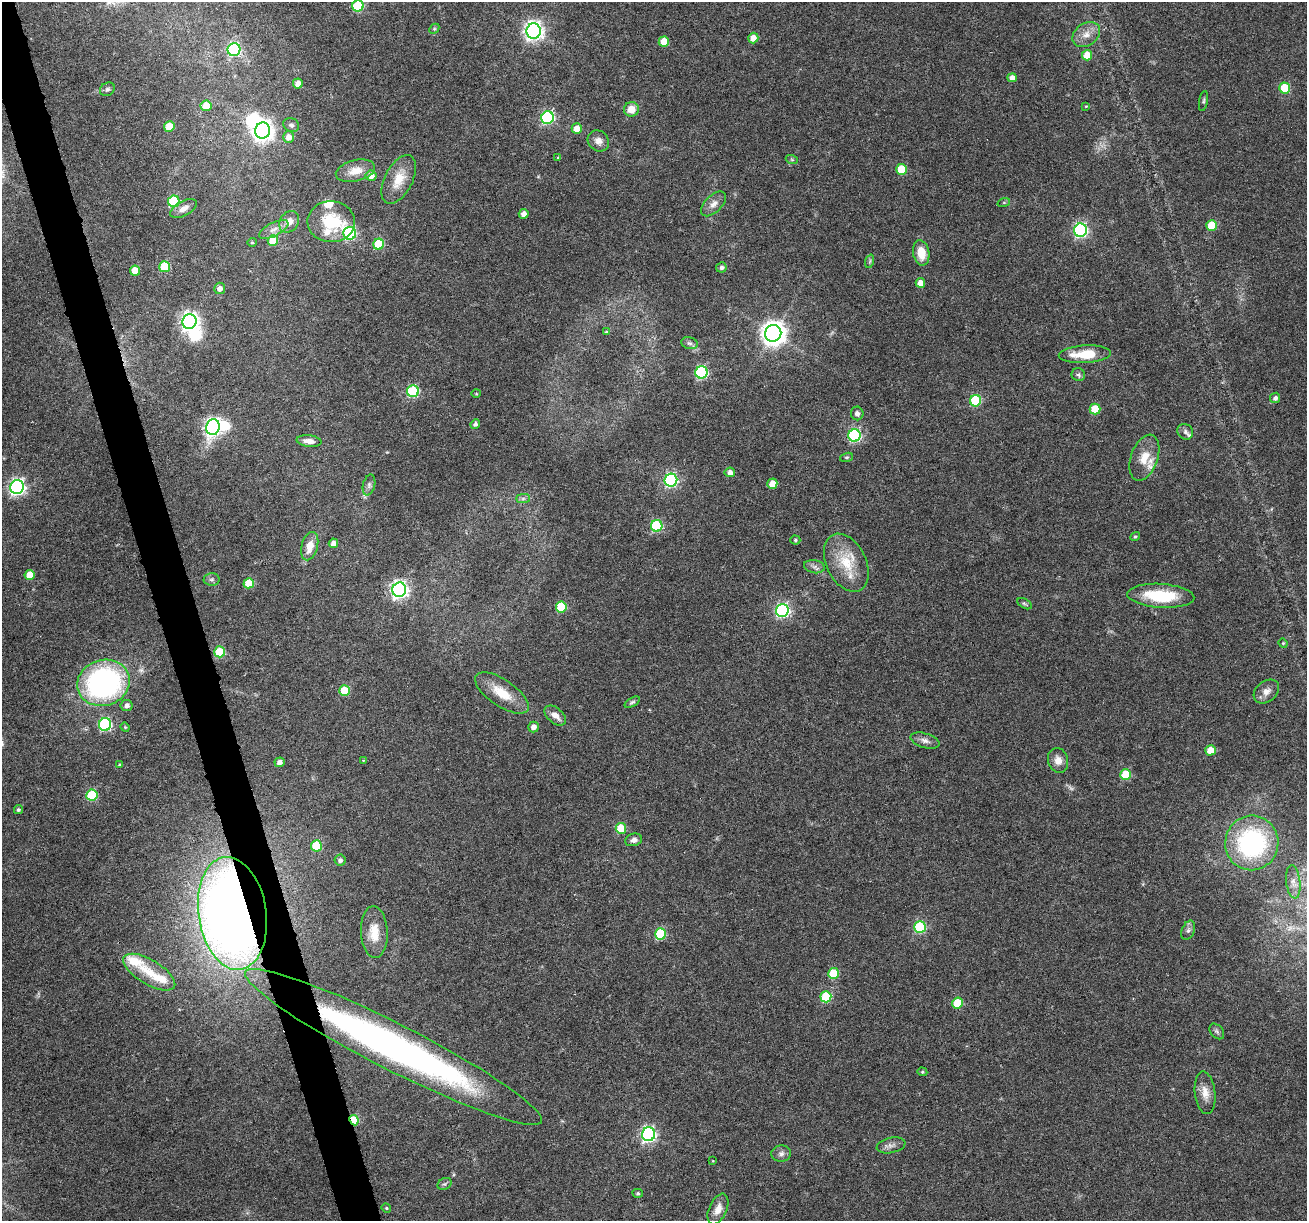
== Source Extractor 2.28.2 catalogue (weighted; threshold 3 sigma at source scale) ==
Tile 11 of 4 x 4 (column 3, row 3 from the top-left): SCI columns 2611-3915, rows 1323-2541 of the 5220 x 5030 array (HDU 1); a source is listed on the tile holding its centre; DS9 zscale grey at full resolution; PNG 1309 x 1223 px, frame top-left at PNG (2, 2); each listed source drawn as its Kron ellipse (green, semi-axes under 4 px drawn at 4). Shown black and unused: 3% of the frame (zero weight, under 3 of 6 exposures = <1% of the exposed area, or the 3 px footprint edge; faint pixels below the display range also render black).
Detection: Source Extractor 2.28.2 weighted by HDU 2 'WHT'; one run over the whole footprint, this tile lists its part. Background 0.0385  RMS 0.0026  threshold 0.0106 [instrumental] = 3 sigma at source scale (4.09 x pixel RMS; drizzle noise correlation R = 1.36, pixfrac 0.8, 0.0396/0.0396 arcsec/px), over >= 5 px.
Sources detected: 148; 1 too faint to see at this stretch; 3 inside a brighter object's white glare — neither listed nor drawn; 4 inside a brighter listed object's ellipse — not listed separately; the other 140 listed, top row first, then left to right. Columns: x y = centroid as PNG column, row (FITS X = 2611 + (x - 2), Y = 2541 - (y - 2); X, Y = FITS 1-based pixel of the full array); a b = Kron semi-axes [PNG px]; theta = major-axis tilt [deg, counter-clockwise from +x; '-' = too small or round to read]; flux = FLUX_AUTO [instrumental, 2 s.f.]
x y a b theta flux
358 6 6 5 - 14
434 29 6 4 45 0.33
534 31 7 7 - 130
1086 34 15 11 37 2.5
753 38 5 5 - 2.3
664 42 5 5 - 4.8
234 50 6 6 - 30
1087 55 5 5 - 5.3
1012 78 5 4 - 1.6
298 83 5 5 - 2
1285 88 5 5 - 8.9
107 89 8 6 33 0.56
1203 101 10 4 79 0.45
206 106 5 5 - 4.3
1086 106 4 3 - 0.21
631 109 7 7 - 3.1
548 118 6 6 - 36
291 125 8 7 - 0.71
169 126 5 5 - 5.7
577 129 5 5 - 2.6
263 130 8 7 - 160
288 137 5 5 - 2
598 141 11 10 - 1.6
558 157 3 3 - 0.24
792 160 6 4 -19 0.33
901 169 5 5 - 7.8
355 171 20 10 13 3.1
371 176 5 5 - 2
399 179 26 14 63 4.7
174 201 6 5 - 16
1004 202 6 4 19 0.31
714 204 15 8 45 1.7
183 209 14 7 28 1.6
524 214 5 5 - 1.4
289 222 11 9 56 2.1
331 222 24 20 -2 12
1212 225 5 5 - 8.5
274 229 16 6 26 1.7
1080 230 6 6 - 50
350 233 6 6 - 33
273 240 5 5 - 7.9
252 242 4 4 - 0.29
378 244 5 5 - 12
921 253 13 8 -81 4
870 261 7 4 72 0.39
165 267 5 5 - 11
721 267 5 5 - 0.64
135 271 5 5 - 4.5
920 283 5 4 - 1.8
220 288 5 5 - 1.2
189 322 7 7 - 110
606 332 4 4 - 0.33
773 333 8 8 - 230
689 343 8 6 -15 0.64
1085 354 26 9 3 6.9
701 372 6 6 - 32
1078 375 7 6 - 0.68
413 391 6 6 - 22
476 394 5 3 - 0.22
1275 398 5 5 - 0.72
976 401 6 5 - 18
1095 409 5 5 - 7.2
857 413 7 6 - 0.93
475 424 5 4 - 0.68
213 427 8 6 77 85
1185 432 8 7 - 0.86
854 436 6 6 - 35
309 441 12 5 -7 1.4
846 457 7 4 18 0.35
1144 458 24 13 70 5
730 472 5 5 - 1.4
671 480 6 6 - 43
772 484 5 5 - 2.9
369 485 10 6 76 0.8
17 487 7 6 - 69
523 499 7 4 1 0.53
657 526 6 5 - 22
1135 536 5 4 - 0.35
795 540 5 4 - 0.34
333 543 5 4 - 1.5
310 546 14 8 74 3.1
846 563 31 20 -64 8.4
814 567 10 6 -10 0.99
30 575 5 5 - 4.3
212 580 8 6 0 0.64
249 583 5 5 - 5.5
399 590 7 7 - 90
1161 596 34 12 -4 12
1024 604 8 4 -30 0.42
561 607 5 5 - 11
782 610 6 6 - 52
1283 643 4 4 - 0.25
220 652 5 5 - 11
103 683 26 23 18 57
344 691 5 5 - 8.3
1266 691 14 10 39 1.8
502 693 31 13 -34 6.2
632 702 8 4 31 0.46
126 705 6 5 - 1
555 715 12 7 -41 1.9
105 724 6 6 - 32
125 727 5 4 - 0.25
533 727 5 5 - 1.4
925 741 15 7 -17 1.3
1210 750 5 5 - 4.1
363 760 3 2 - 0.16
1058 760 12 10 -73 2.1
280 762 5 4 - 1.2
120 765 4 4 - 0.33
1125 775 5 5 - 10
92 795 5 5 - 16
18 810 5 4 - 0.38
621 828 5 5 - 8.2
634 840 9 6 15 1.1
1252 843 27 26 - 35
316 846 5 5 - 11
340 860 5 5 - 0.78
1293 882 17 7 -83 1.6
232 913 57 34 -81 290
920 927 6 6 - 22
1188 930 10 6 67 0.83
374 932 26 13 -87 4.8
660 934 5 5 - 15
149 972 29 12 -31 5.7
833 973 5 5 - 8.2
826 997 5 5 - 13
958 1003 5 5 - 9.1
1217 1031 9 6 -49 0.6
394 1047 166 23 -27 140
922 1072 5 4 - 0.28
1205 1093 21 10 -83 2.8
354 1120 5 4 - 11
649 1134 7 6 - 58
891 1145 14 7 12 1.3
781 1154 10 8 3 1
713 1161 3 2 - 0.25
444 1184 7 5 32 0.5
638 1193 5 4 - 0.36
386 1208 5 4 - 0.28
718 1209 16 9 66 2.3
Overlapping masked pixels (flux is a lower limit): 3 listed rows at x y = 232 913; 394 1047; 354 1120
Isophote crosses this tile's border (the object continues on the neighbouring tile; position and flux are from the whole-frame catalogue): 1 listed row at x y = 358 6